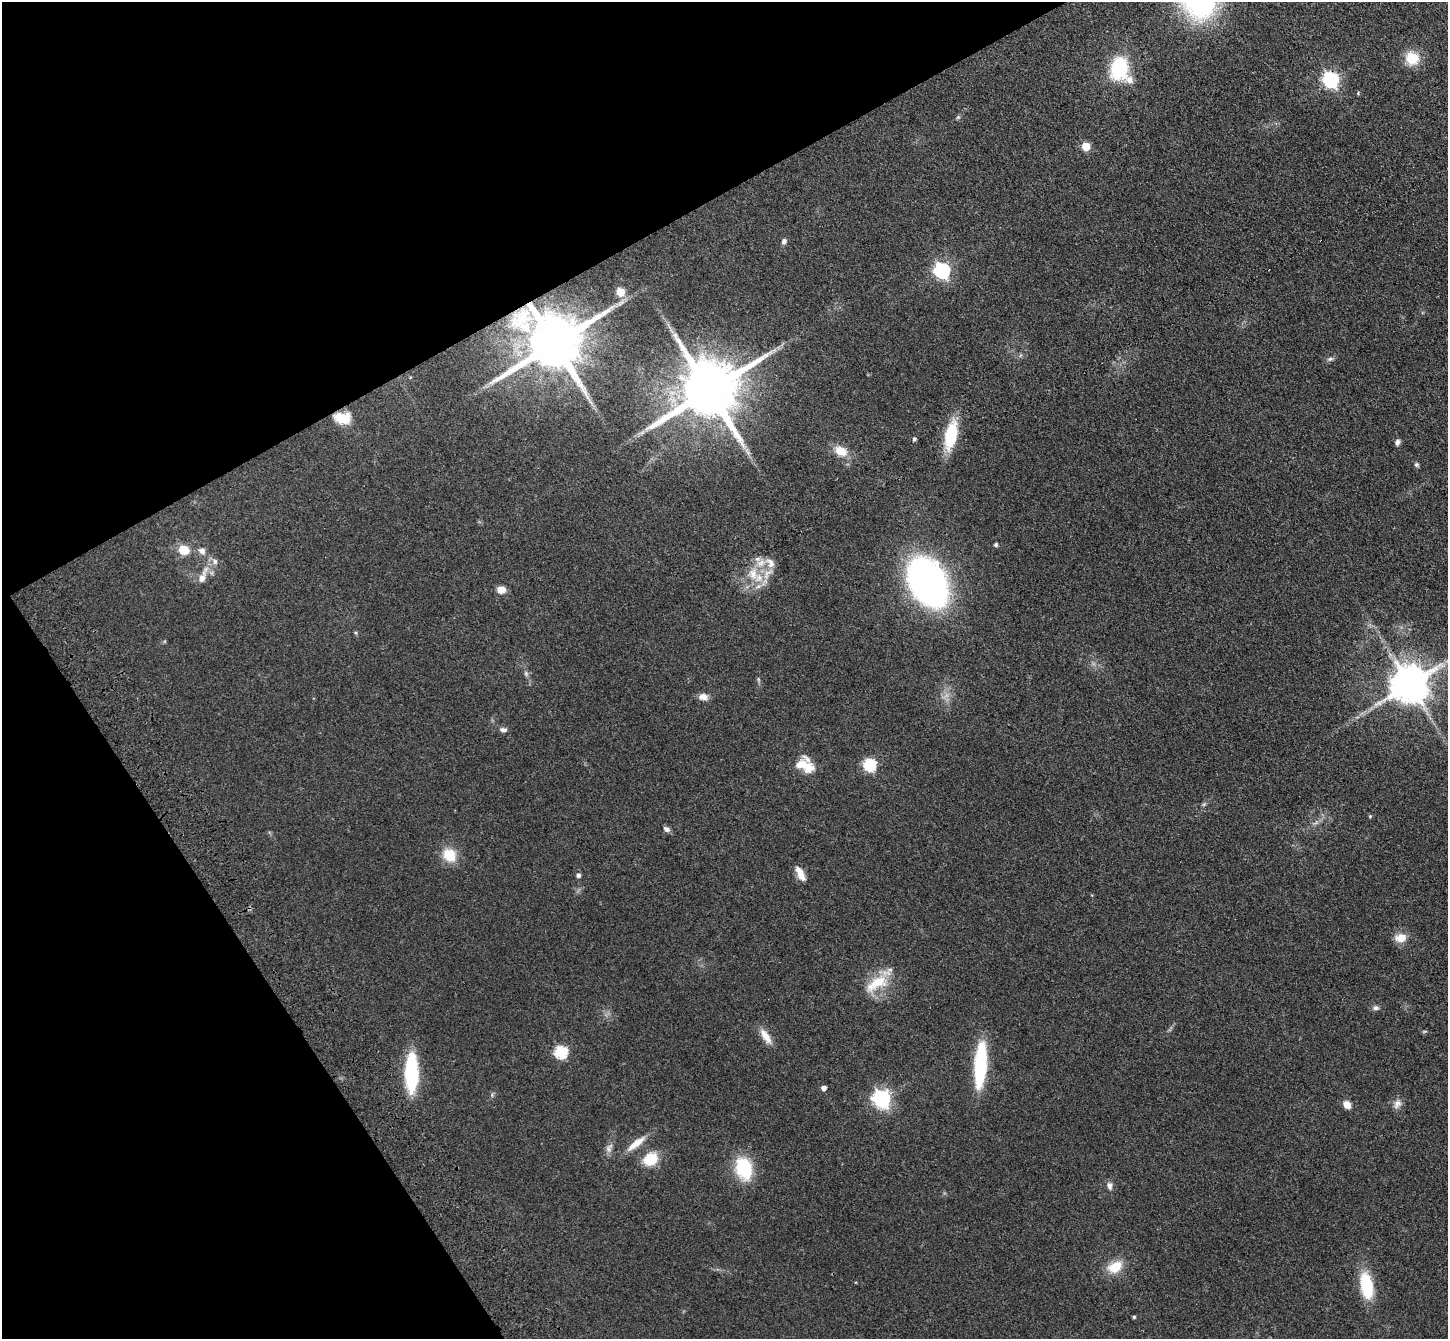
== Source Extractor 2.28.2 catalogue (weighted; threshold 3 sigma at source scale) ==
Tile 5 of 4 x 4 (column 1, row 2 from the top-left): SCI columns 103-1548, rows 2895-4231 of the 5985 x 5924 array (HDU 1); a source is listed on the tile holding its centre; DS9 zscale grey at full resolution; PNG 1450 x 1341 px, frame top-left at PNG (2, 2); no overlay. Shown black and unused: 26% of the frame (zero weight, under 3 of 4 exposures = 6% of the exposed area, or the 3 px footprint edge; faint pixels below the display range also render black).
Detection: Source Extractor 2.28.2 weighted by HDU 2 'WHT'; one run over the whole footprint, this tile lists its part. Background 0.14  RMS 0.0076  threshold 0.0344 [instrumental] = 3 sigma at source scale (4.5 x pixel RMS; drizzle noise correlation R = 1.50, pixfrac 1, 0.05/0.05 arcsec/px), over >= 5 px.
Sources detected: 68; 1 long thin detection or spike segment (spike, bleed or trail) — not listed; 3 inside a brighter listed object's ellipse — not listed separately; the other 64 listed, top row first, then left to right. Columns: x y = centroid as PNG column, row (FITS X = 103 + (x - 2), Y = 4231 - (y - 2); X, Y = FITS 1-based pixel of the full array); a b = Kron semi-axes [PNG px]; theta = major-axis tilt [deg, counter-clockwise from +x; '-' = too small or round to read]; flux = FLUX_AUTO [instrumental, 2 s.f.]
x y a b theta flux
1412 58 17 16 - 15
1119 68 16 13 82 64
1129 80 13 10 -22 6.1
1331 80 7 6 - 200
958 117 6 4 43 1.1
1086 146 5 5 - 23
784 241 7 6 - 2.6
942 270 7 6 - 200
620 292 5 5 - 26
522 318 39 26 41 48
554 343 17 14 32 5900
1330 359 9 5 14 2
709 390 18 15 33 6800
343 418 20 13 -3 17
642 433 7 4 1 1.8
951 435 25 11 77 41
914 439 4 4 - 1.7
1397 442 8 6 76 2.5
841 451 17 12 -28 12
1416 464 6 5 - 1.5
996 545 5 5 - 1.4
183 549 9 8 - 17
202 551 9 8 - 4.1
215 561 9 7 -67 2.9
770 563 17 10 -52 6.4
767 573 19 7 29 7.2
753 574 21 13 -79 16
202 578 20 9 70 7.4
928 582 32 21 -62 450
501 590 8 7 - 8
355 633 6 4 -20 1
526 673 8 6 -70 1.8
758 679 6 4 -72 1.1
1409 684 11 10 - 2400
703 697 12 8 -7 5
503 730 9 6 -2 2.7
870 765 6 6 - 91
805 766 26 13 -20 15
1204 804 6 4 72 1.2
1370 816 5 4 - 0.79
666 829 8 6 -34 2.9
449 855 17 15 -46 17
800 873 18 7 -63 8
578 875 5 5 - 2.5
1401 938 11 9 9 11
877 983 38 16 31 24
1376 1008 8 6 -4 2.2
1425 1031 6 4 18 0.91
766 1036 22 8 -56 8.6
561 1052 6 6 - 87
980 1065 40 10 86 77
411 1073 39 13 -90 58
824 1088 5 4 - 4.1
882 1099 7 7 - 300
1397 1104 13 9 60 4.6
1347 1105 10 8 -56 5.4
636 1144 31 8 38 11
609 1148 14 8 70 4.2
651 1159 14 12 34 22
743 1168 21 15 -75 44
1109 1186 11 7 -82 3.2
1115 1267 21 13 29 15
1366 1286 26 12 -80 38
1134 1317 4 3 - 1.1
Overlapping masked pixels (flux is a lower limit): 3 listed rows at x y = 522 318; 554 343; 343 418